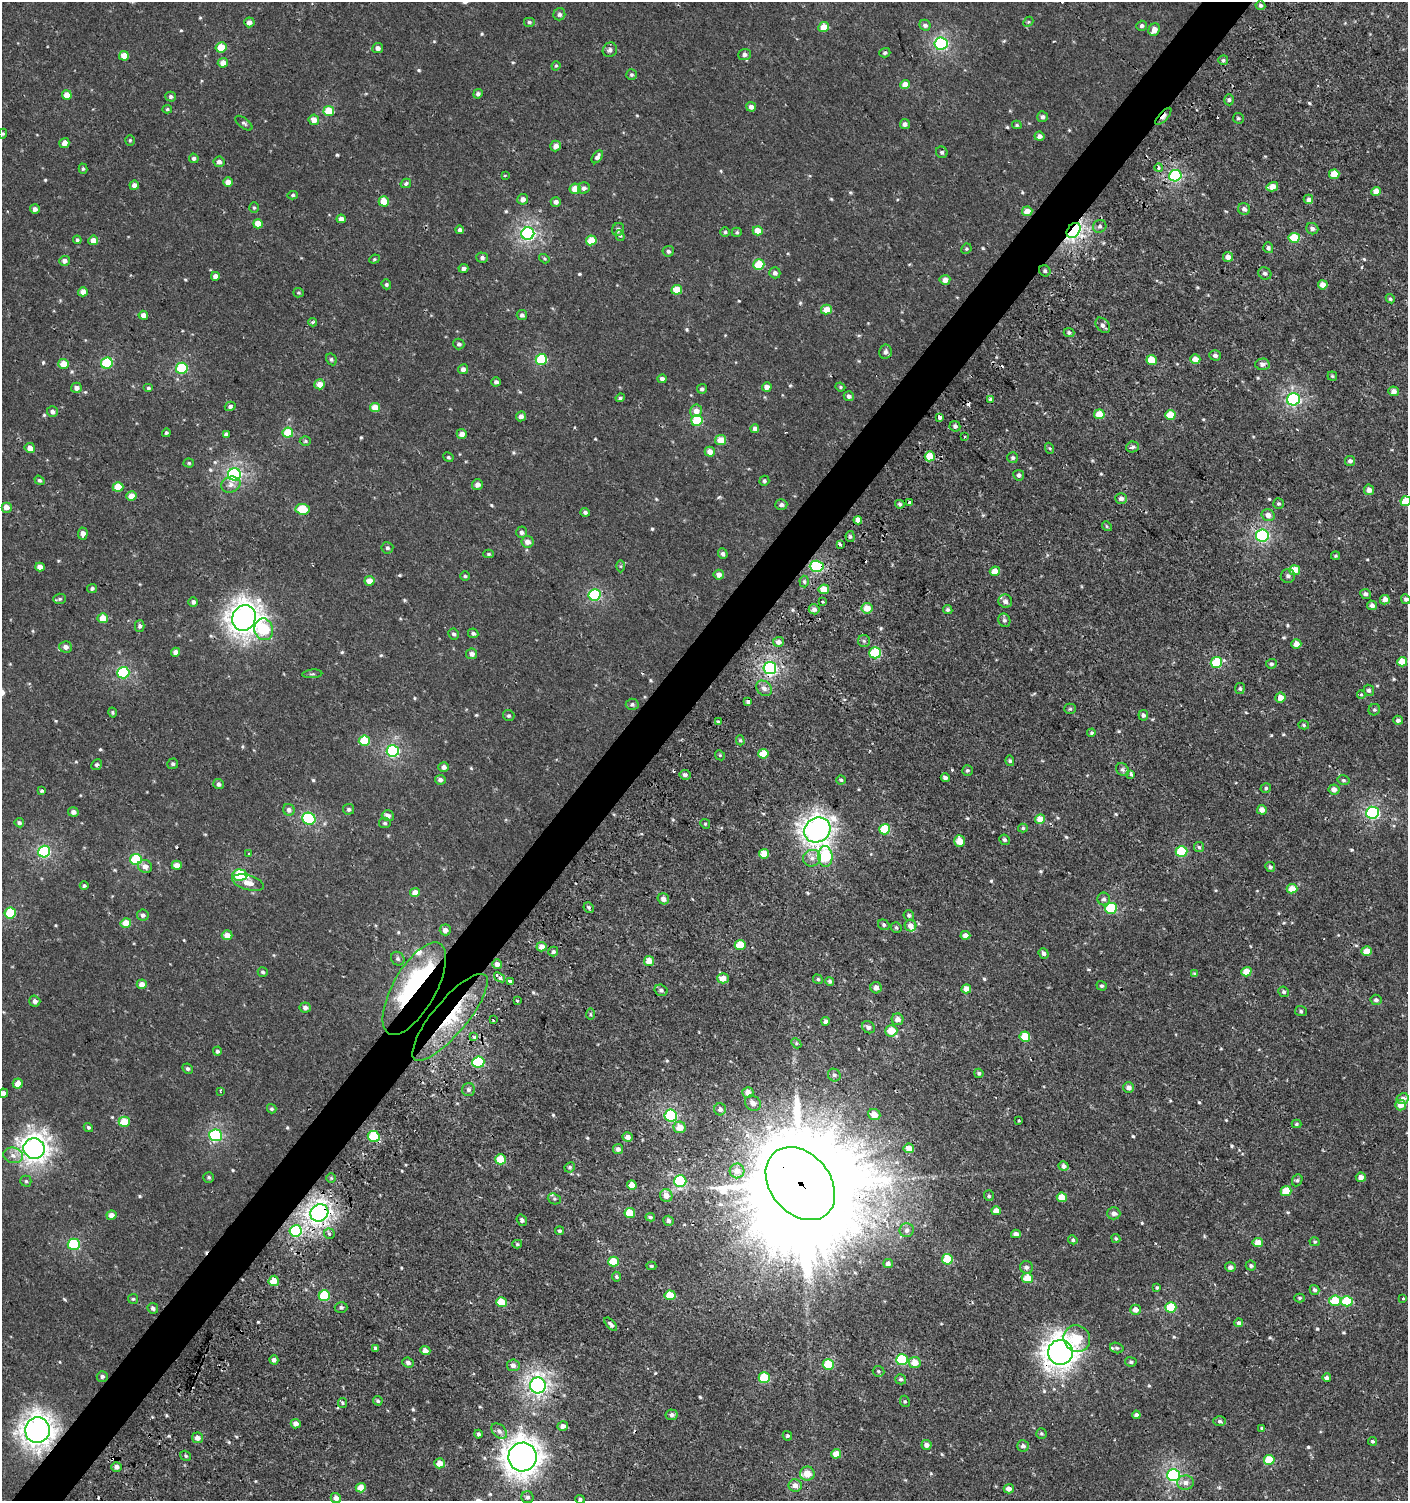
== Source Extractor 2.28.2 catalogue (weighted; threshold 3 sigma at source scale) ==
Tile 7 of 4 x 4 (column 3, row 2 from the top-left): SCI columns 2981-4386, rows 3039-4537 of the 6059 x 6037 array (HDU 1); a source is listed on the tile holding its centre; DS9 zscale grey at full resolution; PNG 1410 x 1503 px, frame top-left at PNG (2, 2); each listed source drawn as its Kron ellipse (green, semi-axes under 4 px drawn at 4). Shown black and unused: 4% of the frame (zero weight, under 2 of 3 exposures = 2% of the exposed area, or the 3 px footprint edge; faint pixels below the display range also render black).
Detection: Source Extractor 2.28.2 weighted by HDU 2 'WHT'; one run over the whole footprint, this tile lists its part. Background 9.47e-04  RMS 0.0025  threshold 0.0115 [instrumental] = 3 sigma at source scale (4.5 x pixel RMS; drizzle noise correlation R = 1.50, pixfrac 1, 0.0396/0.0396 arcsec/px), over >= 5 px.
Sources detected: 644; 1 inside a brighter object's white glare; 12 cosmic-ray / hot-pixel residue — neither listed nor drawn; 4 inside a brighter listed object's ellipse — not listed separately; of the other 627, all 500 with FLUX_AUTO >= 0.328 (the completeness limit of this list) listed and drawn (127 fainter detections not listed), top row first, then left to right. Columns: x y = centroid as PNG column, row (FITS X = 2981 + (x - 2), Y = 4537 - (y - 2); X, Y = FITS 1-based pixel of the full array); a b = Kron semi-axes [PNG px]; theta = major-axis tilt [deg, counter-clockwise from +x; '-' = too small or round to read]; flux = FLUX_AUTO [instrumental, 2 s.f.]
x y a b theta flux
1260 5 5 4 - 0.51
559 14 6 6 - 0.78
249 22 5 5 - 1.3
529 22 6 5 - 0.5
1028 22 5 4 - 0.35
925 25 6 5 - 0.88
1142 26 5 5 - 0.7
823 27 5 5 - 3.9
1154 30 6 5 - 2.2
941 44 6 6 - 36
221 47 5 5 - 6
378 48 5 5 - 0.97
610 50 7 7 - 0.76
885 53 5 4 - 0.56
745 55 6 5 - 0.79
124 56 5 4 - 3.2
1223 60 5 5 - 0.49
223 63 5 5 - 2
556 66 5 4 - 0.33
631 75 5 5 - 0.49
905 85 5 4 - 2.9
478 94 5 4 - 0.79
67 95 5 4 - 3.1
171 97 5 5 - 0.65
1229 100 5 4 - 0.53
751 107 5 4 - 1.2
167 109 5 4 - 0.36
329 111 5 5 - 6.6
1163 116 11 4 48 2.8
1042 117 5 5 - 0.72
1238 118 6 5 - 0.45
314 120 5 5 - 2.3
244 123 10 5 -39 0.59
905 124 5 5 - 0.88
1017 125 5 4 - 0.45
3 134 5 4 - 0.34
1039 136 5 4 - 0.97
130 140 5 4 - 0.36
64 143 5 5 - 1.5
556 146 5 5 - 1.5
942 152 6 5 - 0.56
597 157 7 4 52 1
194 158 5 4 - 0.6
219 162 5 5 - 0.97
1159 168 4 4 - 0.72
83 169 5 4 - 0.37
1334 174 5 5 - 4.7
505 175 3 2 - 0.34
1175 176 6 5 - 31
228 182 5 4 - 2.3
406 183 5 4 - 0.52
134 185 5 4 - 1.3
1272 187 6 4 14 2.4
584 188 6 5 - 0.89
575 189 5 5 - 3.3
1376 191 5 4 - 2.4
293 195 5 4 - 0.39
523 199 5 5 - 1.3
1308 199 5 4 - 0.96
384 201 5 5 - 3.5
556 202 5 5 - 1.1
254 208 5 4 - 0.38
35 209 5 5 - 1
1244 209 6 6 - 1.1
1027 211 5 4 - 2.6
341 219 5 4 - 1.3
258 224 5 4 - 3.5
1100 226 7 6 - 0.71
618 229 6 5 - 0.8
1312 229 6 5 - 0.91
460 230 4 4 - 0.81
1074 230 8 6 52 63
758 231 5 5 - 3.3
725 232 5 5 - 0.42
737 232 5 4 - 0.38
528 234 6 6 - 51
620 236 6 4 -70 0.37
1294 238 6 5 - 7.3
77 240 4 4 - 0.4
93 240 5 5 - 2.2
591 240 5 5 - 4.9
1268 248 5 5 - 0.69
966 249 5 5 - 0.4
668 251 5 5 - 0.68
1228 257 5 5 - 1.6
482 258 6 5 - 0.66
374 259 5 4 - 0.37
544 259 5 4 - 0.33
64 261 5 5 - 1.1
759 264 5 5 - 7.9
463 268 5 4 - 0.77
1045 271 6 5 - 0.54
775 273 5 5 - 0.84
1265 273 7 6 - 0.7
215 276 4 4 - 1.4
945 280 5 5 - 1.9
386 284 5 4 - 0.43
1323 285 5 4 - 2.1
677 290 5 5 - 4.4
83 292 5 4 - 1.7
299 293 5 4 - 0.34
1390 299 5 4 - 0.37
826 309 5 5 - 3.2
143 315 5 4 - 1.6
522 315 5 5 - 0.8
313 322 4 3 - 0.6
1103 325 9 6 -50 0.97
1069 332 5 4 - 0.52
459 344 5 5 - 0.61
885 352 7 6 - 0.95
1215 355 6 5 - 0.82
331 359 6 5 - 0.48
541 359 6 5 - 15
1195 359 5 4 - 2.1
1152 360 5 5 - 4.3
107 363 6 5 - 15
64 364 5 5 - 3.7
1262 364 7 6 - 1.1
182 368 6 5 - 16
463 369 5 5 - 0.98
1332 376 5 4 - 0.34
662 379 4 4 - 0.92
496 382 4 4 - 0.78
320 384 5 5 - 2.2
767 387 5 4 - 1.6
840 387 5 4 - 0.35
76 388 5 5 - 1.1
148 388 5 4 - 0.41
702 389 5 4 - 0.69
1394 391 5 5 - 1.4
849 396 5 5 - 0.86
620 398 4 4 - 0.5
990 399 4 3 - 1.2
1293 399 6 6 - 42
230 406 5 4 - 0.61
375 408 5 4 - 4
696 411 6 6 - 1.8
52 412 5 5 - 0.86
1099 414 5 5 - 4.1
1170 415 5 5 - 5.5
521 416 5 5 - 1.2
940 417 3 3 - 2.6
697 420 6 5 - 12
955 426 5 5 - 0.84
755 429 4 4 - 1.3
166 433 4 4 - 0.39
288 433 5 5 - 5.9
226 434 4 4 - 0.7
462 434 5 5 - 1.7
965 437 3 2 - 0.37
721 440 6 5 - 3.6
305 441 5 4 - 0.36
1132 447 6 5 - 0.74
30 448 5 5 - 1.8
1049 448 6 3 -69 0.34
710 452 5 5 - 2.1
930 456 5 5 - 3.9
448 457 5 4 - 0.38
1013 458 5 5 - 0.47
1350 461 5 5 - 0.78
189 463 5 4 - 0.35
234 474 6 6 - 47
1019 475 5 5 - 0.71
39 480 5 4 - 0.42
764 481 5 4 - 0.42
231 485 10 8 16 1.2
477 485 5 5 - 1.4
118 487 5 5 - 5.4
1369 490 5 5 - 1.4
131 496 5 5 - 2.7
1121 499 6 5 - 1
1406 501 5 5 - 6.1
909 502 3 3 - 0.46
900 504 5 4 - 0.57
1279 504 5 5 - 0.47
781 505 6 5 - 0.74
6 507 5 5 - 1.7
302 509 7 5 -5 6.8
585 512 4 4 - 0.69
1268 515 6 5 - 1.5
858 520 4 4 - 2
1107 526 5 4 - 0.35
521 532 5 5 - 0.72
83 533 6 5 - 1.4
1262 535 6 6 - 39
850 536 5 4 - 0.44
527 542 6 6 - 1.5
840 544 3 3 - 1.1
387 548 6 5 - 0.53
489 554 5 4 - 0.38
723 554 5 4 - 0.72
1336 556 4 3 - 0.35
621 566 6 4 90 0.38
817 566 7 6 - 29
40 567 5 4 - 1.7
1295 570 5 5 - 4.7
995 571 5 4 - 2.6
719 575 5 5 - 1.7
465 576 5 4 - 0.36
1288 576 7 7 - 0.9
369 581 5 5 - 2.7
804 582 6 4 -86 0.46
92 588 5 4 - 0.54
824 589 5 5 - 3.7
1365 594 5 5 - 0.76
594 595 6 5 - 22
60 599 6 5 - 0.49
1406 599 5 4 - 0.71
1385 600 5 4 - 1.9
823 601 3 3 - 1.5
1005 601 7 6 - 1.1
193 602 5 4 - 0.78
1372 605 5 5 - 0.96
867 608 5 5 - 3.3
814 609 5 5 - 1
948 610 5 4 - 0.48
103 618 5 5 - 4.2
244 618 13 11 64 190
1004 620 7 6 - 0.65
140 626 5 5 - 0.62
264 629 11 9 -75 16
473 633 5 5 - 0.64
454 634 5 5 - 0.58
864 641 6 6 - 0.53
778 642 5 5 - 1.7
1296 644 5 5 - 1.9
66 647 6 5 - 1.3
176 652 4 4 - 1.7
875 653 6 5 - 13
472 654 5 5 - 1
1216 662 6 5 - 9.2
1402 662 5 4 - 4.1
1271 664 5 4 - 0.55
770 668 6 6 - 52
123 673 6 5 - 24
312 674 10 3 5 0.35
764 688 8 7 - 1.3
1240 689 5 5 - 0.43
1369 690 5 5 - 0.62
1361 695 4 3 - 0.42
1280 697 5 5 - 2.3
748 701 4 4 - 1
632 704 6 5 - 0.62
1070 709 5 5 - 0.39
1374 710 6 5 - 0.51
112 712 5 4 - 0.35
1143 715 5 5 - 0.74
509 716 6 5 - 0.51
1398 720 5 4 - 0.93
718 722 4 3 - 0.34
1304 725 5 4 - 0.42
1091 733 4 4 - 0.4
740 740 5 4 - 0.36
364 741 5 5 - 8.3
393 751 6 6 - 32
763 754 5 5 - 4.5
720 755 5 4 - 0.33
1010 761 5 4 - 0.39
173 764 5 5 - 0.57
96 765 6 5 - 0.59
444 767 5 5 - 1.4
967 770 5 5 - 0.5
1122 770 7 5 -43 0.69
1131 774 3 3 - 0.7
685 775 6 5 - 0.7
945 778 4 3 - 0.73
440 780 5 5 - 0.92
841 780 4 4 - 0.36
1343 780 6 4 -14 0.42
218 784 5 5 - 0.76
1266 788 5 4 - 0.44
1334 789 5 5 - 1.5
42 791 3 3 - 0.38
349 809 5 5 - 0.53
289 810 6 5 - 1
1262 810 5 5 - 1.6
73 812 5 4 - 1
1373 813 6 6 - 33
388 816 6 5 - 1.2
309 819 6 6 - 22
1040 819 5 4 - 3.5
19 823 5 4 - 0.57
385 823 6 5 - 0.45
705 824 5 4 - 0.33
1023 828 5 4 - 0.43
885 829 5 5 - 11
817 830 13 12 - 150
1004 840 5 5 - 0.53
960 841 6 5 - 3.2
1199 847 5 5 - 0.45
44 851 6 6 - 30
1181 851 6 5 - 14
249 854 3 3 - 1
764 854 5 5 - 3.3
825 856 10 7 -88 23
812 858 9 8 - 1.3
136 859 6 5 - 16
177 865 5 4 - 2.3
145 866 7 6 - 1.5
1270 867 5 4 - 0.59
240 875 7 5 -3 16
248 883 16 7 -16 2.2
84 886 4 4 - 0.5
1292 889 5 4 - 3.3
415 893 5 4 - 2.3
663 899 6 5 - 1.3
1104 899 6 6 - 0.71
589 907 6 4 -45 0.49
1111 908 6 5 - 15
10 913 5 5 - 13
143 915 5 5 - 0.84
909 915 5 5 - 0.58
126 923 5 5 - 4
884 925 6 5 - 0.47
910 926 6 5 - 1.5
896 928 5 5 - 0.51
445 930 5 5 - 1.4
227 935 5 5 - 2.4
965 935 5 4 - 1.5
740 945 5 5 - 6.5
542 947 5 5 - 2.2
1367 951 5 4 - 3
553 952 5 5 - 0.59
1044 953 5 4 - 0.83
398 959 7 6 - 0.62
649 961 5 5 - 3.2
497 964 5 4 - 1.3
263 972 5 4 - 0.48
1246 972 5 4 - 4.2
1195 974 4 4 - 0.45
500 977 6 3 -35 1.6
723 978 6 5 - 2.6
818 979 5 4 - 0.4
830 981 4 4 - 0.54
510 982 4 3 - 1.9
142 984 5 5 - 1.7
1102 986 5 4 - 0.42
876 988 5 5 - 1.6
414 989 52 21 60 42
966 989 5 4 - 2.1
661 990 6 5 - 0.63
1283 992 5 5 - 0.61
1376 1000 5 5 - 0.76
35 1001 6 5 - 1.1
517 1001 3 3 - 0.48
305 1007 6 5 - 0.87
1301 1011 6 5 - 0.48
590 1014 6 4 -89 0.39
450 1017 55 17 50 16
898 1019 6 6 - 1.6
493 1020 3 3 - 0.4
826 1021 4 4 - 0.88
868 1027 7 5 -37 0.87
891 1031 6 5 - 4.4
474 1037 4 3 - 1.1
1025 1037 5 5 - 6.7
796 1043 5 4 - 0.38
217 1051 4 4 - 0.49
478 1062 6 5 - 17
188 1069 5 4 - 0.56
979 1073 4 4 - 0.57
834 1075 7 6 - 0.71
18 1084 5 5 - 2.7
1129 1087 5 5 - 1.3
468 1090 6 6 - 0.72
220 1091 3 2 - 0.36
748 1092 5 5 - 1.7
3 1093 4 4 - 1.1
1403 1099 6 5 - 1.4
753 1103 8 7 - 1.4
1401 1105 5 5 - 2.3
272 1109 5 4 - 0.44
720 1109 6 6 - 1.1
671 1115 6 6 - 29
874 1115 6 5 - 2.8
1019 1121 3 3 - 0.43
124 1122 5 5 - 5.7
1296 1124 5 4 - 0.38
88 1127 5 4 - 0.47
680 1127 6 6 - 3.6
216 1135 6 6 - 30
374 1137 6 5 - 14
628 1137 5 4 - 1.5
909 1148 5 5 - 2.8
34 1149 10 10 - 140
618 1149 5 5 - 0.93
13 1155 10 7 -13 1.6
501 1159 5 5 - 5.5
1064 1166 5 4 - 0.99
570 1167 5 5 - 0.49
737 1171 7 7 - 2.5
209 1177 5 5 - 0.45
1361 1177 5 4 - 1.4
331 1178 5 5 - 0.33
1297 1180 6 5 - 0.48
26 1181 5 5 - 0.42
680 1181 6 6 - 23
800 1184 40 30 -50 13000
632 1185 5 4 - 2.6
1286 1191 5 5 - 5.8
666 1196 6 6 - 2
989 1196 5 5 - 0.41
1062 1197 5 5 - 4.3
554 1199 7 5 -19 0.52
996 1211 5 4 - 2.2
319 1213 9 8 - 110
630 1213 5 5 - 6.4
1114 1213 6 6 - 1.2
111 1215 5 4 - 1.9
650 1217 5 3 - 0.42
522 1220 6 5 - 0.73
668 1221 5 5 - 0.66
907 1230 7 7 - 0.88
295 1231 6 5 - 30
559 1231 4 4 - 0.44
329 1234 5 5 - 0.69
1016 1234 5 4 - 1.3
1116 1238 5 4 - 0.33
1073 1240 5 4 - 0.48
1315 1242 5 4 - 0.35
1258 1243 5 5 - 2.4
74 1244 6 5 - 15
517 1244 5 4 - 0.36
947 1259 5 5 - 8.4
613 1261 5 5 - 5.4
888 1264 5 4 - 0.9
651 1266 5 4 - 0.35
1251 1266 5 5 - 0.52
1026 1267 6 6 - 0.91
1230 1267 5 5 - 1
616 1277 5 4 - 0.43
1027 1278 5 5 - 4.4
274 1281 5 5 - 3.8
1157 1287 4 3 - 0.33
1314 1290 5 4 - 0.63
670 1295 5 5 - 5.1
324 1296 5 5 - 12
1300 1298 5 4 - 0.44
1403 1298 3 3 - 0.9
133 1299 5 5 - 0.39
1335 1301 6 5 - 6
1347 1301 6 5 - 8.8
501 1302 5 5 - 5.1
341 1307 6 5 - 0.56
1171 1307 5 5 - 8.5
153 1308 5 5 - 0.74
1135 1310 5 5 - 1.9
1239 1323 4 4 - 0.71
611 1324 8 4 -48 0.72
1077 1338 14 13 - 8
376 1348 3 3 - 0.65
1117 1348 7 5 -16 0.45
425 1351 5 4 - 1.6
1060 1352 12 12 - 200
274 1360 4 4 - 0.8
902 1360 6 5 - 15
408 1362 6 5 - 0.8
915 1362 6 5 - 3.1
1131 1362 6 4 -8 0.47
828 1364 5 5 - 11
513 1365 6 6 - 1.2
879 1371 6 5 - 0.42
102 1376 5 5 - 0.65
764 1378 5 5 - 10
1327 1378 4 4 - 0.85
901 1379 5 5 - 0.61
538 1385 8 7 - 90
378 1401 5 4 - 0.44
905 1401 6 4 -67 0.36
343 1403 5 4 - 0.37
671 1415 6 5 - 0.93
1136 1415 4 4 - 0.82
1220 1421 6 5 - 0.63
296 1424 5 4 - 1.3
563 1426 5 5 - 1.2
1262 1428 4 3 - 0.34
37 1430 13 12 - 190
499 1431 9 6 -45 1
479 1434 4 4 - 0.59
1041 1434 5 5 - 0.43
787 1436 5 4 - 0.56
197 1438 5 5 - 1.4
1373 1441 4 4 - 0.41
927 1445 5 5 - 1.3
1023 1446 6 5 - 0.87
836 1454 5 4 - 4.1
186 1456 6 4 -35 0.43
522 1457 14 14 - 260
1269 1460 5 5 - 6.9
440 1463 5 5 - 2.7
117 1467 5 4 - 1.2
807 1474 7 7 - 3.6
1173 1475 6 6 - 45
1185 1483 8 7 - 1.5
795 1485 6 6 - 1.7
361 1488 5 4 - 3.1
1009 1489 5 4 - 1.5
528 1497 6 6 - 0.71
336 1498 5 5 - 1.4
580 1499 5 4 - 0.54
Overlapping masked pixels (flux is a lower limit): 13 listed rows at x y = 1163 116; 1074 230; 817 566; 770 668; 748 701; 510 982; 414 989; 450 1017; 374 1137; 800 1184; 319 1213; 1060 1352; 37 1430
Isophote crosses this tile's border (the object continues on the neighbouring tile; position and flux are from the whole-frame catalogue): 4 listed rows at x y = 1406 501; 1406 599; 3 1093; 580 1499